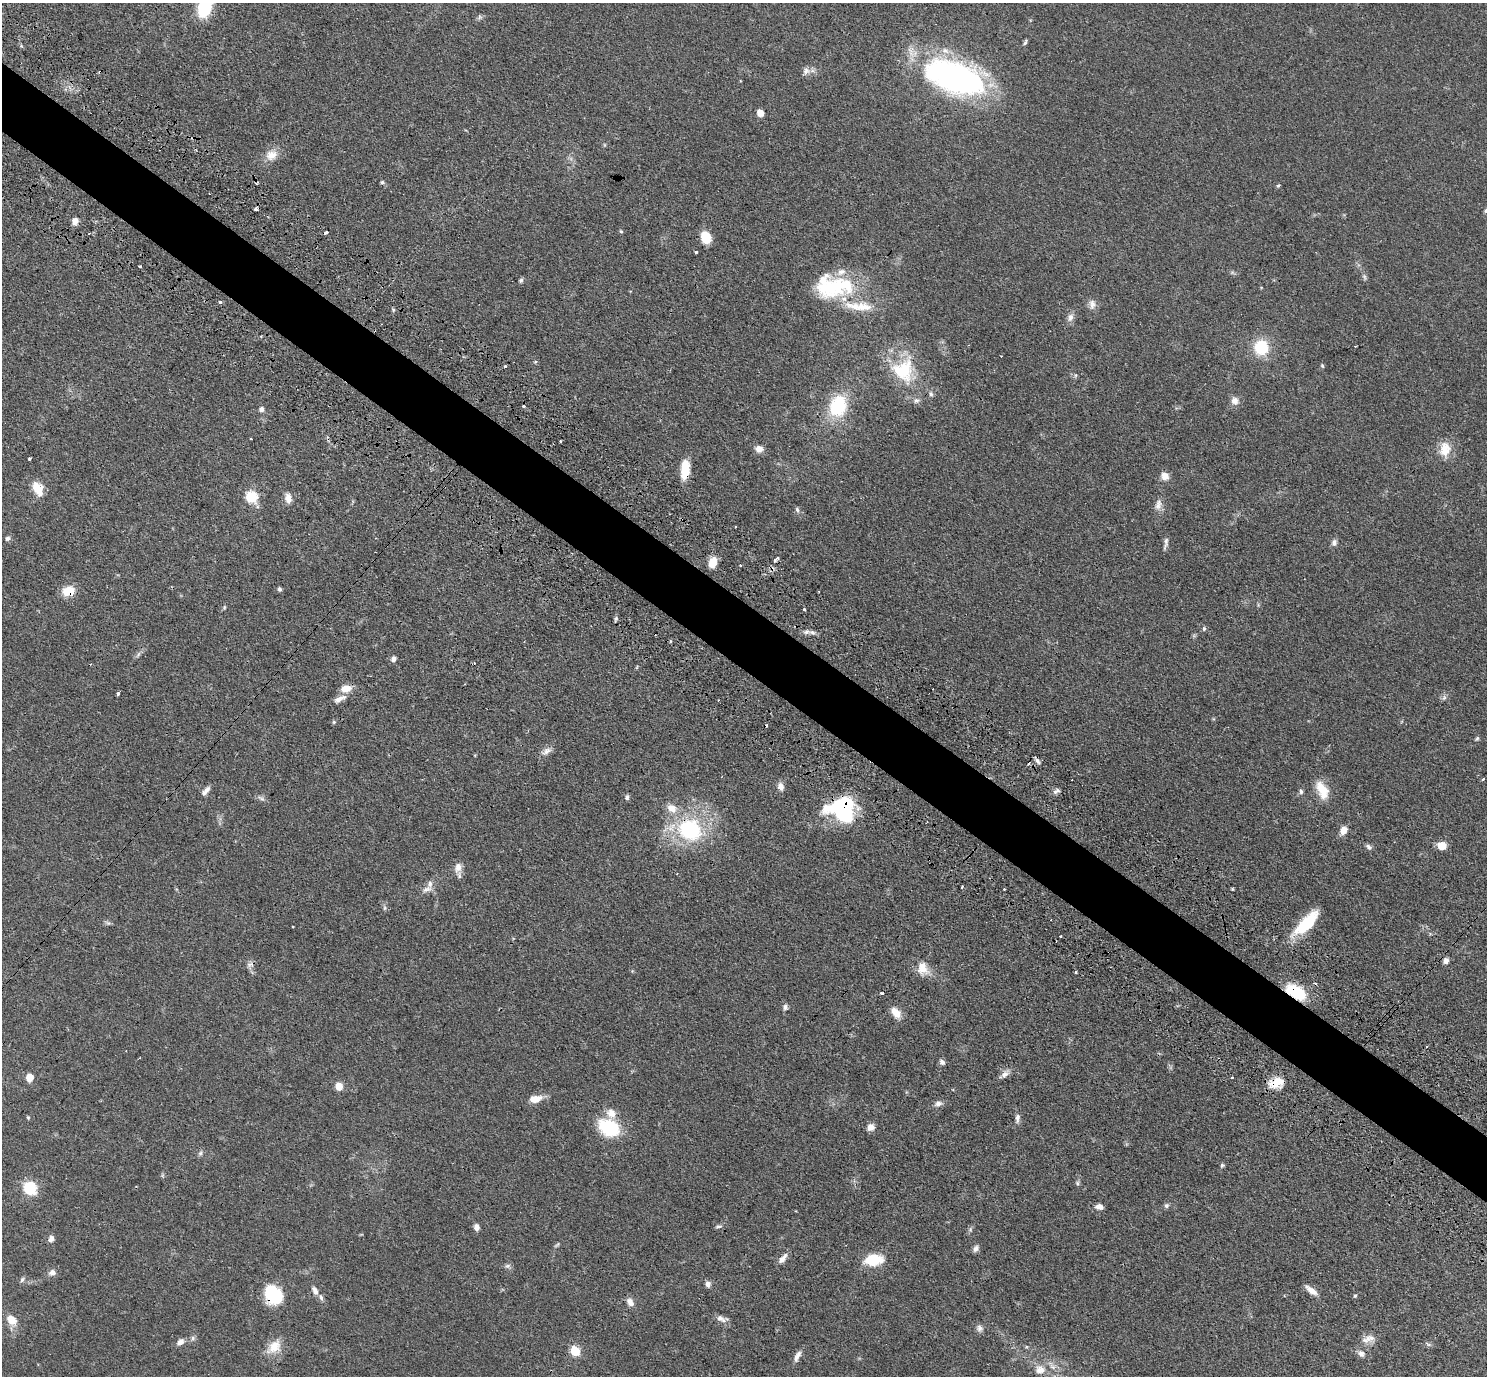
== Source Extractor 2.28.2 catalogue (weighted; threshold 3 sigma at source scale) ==
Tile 11 of 4 x 4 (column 3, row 3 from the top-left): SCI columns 3011-4495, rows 1719-3092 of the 6020 x 6043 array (HDU 1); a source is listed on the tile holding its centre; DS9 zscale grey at full resolution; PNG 1489 x 1378 px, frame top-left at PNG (2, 3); no overlay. Shown black and unused: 5% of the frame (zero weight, under 3 of 4 exposures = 4% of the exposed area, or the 3 px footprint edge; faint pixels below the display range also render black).
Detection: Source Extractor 2.28.2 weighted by HDU 2 'WHT'; one run over the whole footprint, this tile lists its part. Background 0.059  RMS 0.0038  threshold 0.0173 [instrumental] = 3 sigma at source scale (4.5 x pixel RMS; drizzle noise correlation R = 1.50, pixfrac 1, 0.05/0.05 arcsec/px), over >= 5 px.
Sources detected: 167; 2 inside a brighter object's white glare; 6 cosmic-ray / hot-pixel residue — not listed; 8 inside a brighter listed object's ellipse — not listed separately; the other 151 listed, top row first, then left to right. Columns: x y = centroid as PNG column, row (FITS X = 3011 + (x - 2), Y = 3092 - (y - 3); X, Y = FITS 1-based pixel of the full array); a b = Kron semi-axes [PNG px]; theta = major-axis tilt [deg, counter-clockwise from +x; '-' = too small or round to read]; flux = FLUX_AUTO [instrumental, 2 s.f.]
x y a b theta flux
204 7 18 11 75 23
480 17 6 6 - 0.77
1025 42 9 4 66 0.67
806 70 10 9 - 1.8
100 72 4 2 - 0.59
956 78 47 27 -21 130
760 113 5 5 - 4.8
271 155 16 14 33 4.5
382 182 6 5 - 0.65
1278 186 5 4 - 0.47
256 209 4 3 - 2.3
1486 210 6 4 62 0.68
75 221 7 6 - 2.3
621 231 5 4 - 0.46
326 232 4 3 - 1.6
706 237 11 9 -71 8.1
696 252 3 3 - 0.74
140 266 3 3 - 1.1
1364 276 8 4 -59 0.82
521 280 7 5 73 0.7
835 287 51 26 8 30
220 302 3 3 - 1.8
1092 304 14 9 -85 2.2
1070 317 12 7 69 1.9
1355 346 2 2 - 0.24
1261 347 17 16 - 13
535 362 6 3 19 0.4
505 366 3 3 - 1.2
1322 366 5 4 - 0.51
903 370 32 30 76 20
1075 375 6 4 -72 0.5
931 394 7 6 - 0.94
916 400 8 7 - 1.3
1235 401 11 10 - 2.3
523 406 3 3 - 0.87
838 406 20 15 74 23
261 409 6 6 - 1.3
251 439 2 2 - 0.27
560 442 3 2 - 0.71
759 449 9 8 - 2.5
1445 449 20 14 85 6.1
30 459 3 3 - 1.3
685 469 20 9 85 8.3
1165 476 8 7 - 3.4
38 489 15 10 -68 6.8
251 497 6 6 - 28
288 498 13 8 -78 2.6
1158 505 16 9 79 2.6
797 510 8 4 -65 0.81
8 538 6 5 - 0.98
1334 542 10 7 77 1.3
1166 544 16 4 78 1.3
776 559 9 4 45 0.92
712 562 11 8 73 5
741 565 3 3 - 0.95
279 589 5 4 - 0.87
68 591 13 10 8 6.7
224 607 6 4 72 0.48
804 609 3 3 - 0.63
616 619 7 4 70 0.64
1204 628 5 4 - 0.62
812 632 10 5 -8 1.5
670 641 5 3 - 0.38
138 654 9 5 57 0.96
394 659 5 5 - 1.6
637 667 6 3 71 0.36
346 689 13 9 12 3.8
118 694 3 3 - 1.6
1444 698 7 5 78 0.89
340 699 18 7 27 2.6
718 700 3 2 - 0.27
334 722 5 5 - 0.52
1477 738 7 4 62 0.54
547 751 14 7 35 2.1
1037 761 9 5 -53 1
1483 779 3 2 - 0.73
781 786 10 7 -79 2.3
1322 790 24 12 -64 7.3
206 791 14 6 48 1.8
1056 791 11 5 20 1.1
1301 791 6 5 - 0.94
627 797 7 5 81 0.81
261 798 12 4 -24 1
843 812 33 15 -21 33
690 830 32 28 -26 35
1343 830 9 7 59 3.1
1441 846 9 8 - 4.2
1369 847 9 5 -39 1.1
458 867 13 10 74 2.9
962 887 3 3 - 0.68
427 889 13 6 5 1.8
1004 889 3 2 - 0.49
1232 889 3 3 - 0.42
385 908 6 4 90 0.63
1307 923 32 12 46 17
1060 936 3 2 - 0.6
1446 961 7 6 - 1.5
250 964 12 5 23 1.3
922 968 18 13 -72 5.3
1075 972 3 3 - 1.1
1296 992 24 12 -32 14
882 993 3 3 - 1.1
785 1007 8 6 -85 1.1
896 1013 16 9 -50 3.8
942 1062 6 5 - 1.4
1005 1074 13 7 46 2
29 1077 8 7 - 3.3
1232 1077 3 2 - 0.43
1276 1083 18 11 16 6.7
339 1086 5 5 - 7.6
535 1099 15 8 11 4.5
938 1104 8 7 - 1.6
28 1117 5 4 - 0.4
1017 1118 13 6 84 1.5
871 1127 8 7 - 2.7
609 1128 23 16 -28 21
200 1153 7 5 46 0.8
1222 1165 6 5 - 0.6
1077 1183 6 4 -90 0.66
30 1189 7 6 - 47
1166 1206 7 6 - 0.86
1099 1207 9 6 -11 1.9
719 1226 10 3 7 0.7
476 1227 8 6 -72 1.6
970 1229 7 4 89 0.66
51 1239 9 7 68 1.5
557 1245 10 4 42 0.65
976 1249 9 7 69 1.3
783 1259 15 7 52 2.2
873 1260 15 9 7 16
507 1266 8 6 1 0.99
52 1272 8 7 - 1.9
22 1280 8 5 63 0.82
708 1284 7 6 - 1.4
1311 1290 16 6 -37 3
315 1291 12 6 -61 2
274 1295 20 15 -55 20
1355 1296 5 4 - 0.48
630 1302 11 7 -59 2.4
720 1318 10 8 -23 1.8
11 1320 14 10 -42 4.4
980 1328 9 8 - 1.5
193 1338 6 5 - 0.85
1368 1339 20 9 16 3.1
180 1342 11 7 41 1.7
1428 1344 7 4 -36 0.64
274 1347 21 14 44 6.5
575 1351 6 5 - 22
1361 1354 10 8 -42 1.6
797 1356 16 6 65 2
1040 1370 14 12 11 3.7
Overlapping masked pixels (flux is a lower limit): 8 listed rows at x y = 100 72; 685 469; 68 591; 843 812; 690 830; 1296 992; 1276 1083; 274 1295
Isophote crosses this tile's border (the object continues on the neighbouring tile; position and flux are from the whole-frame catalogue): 2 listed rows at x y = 204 7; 1486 210